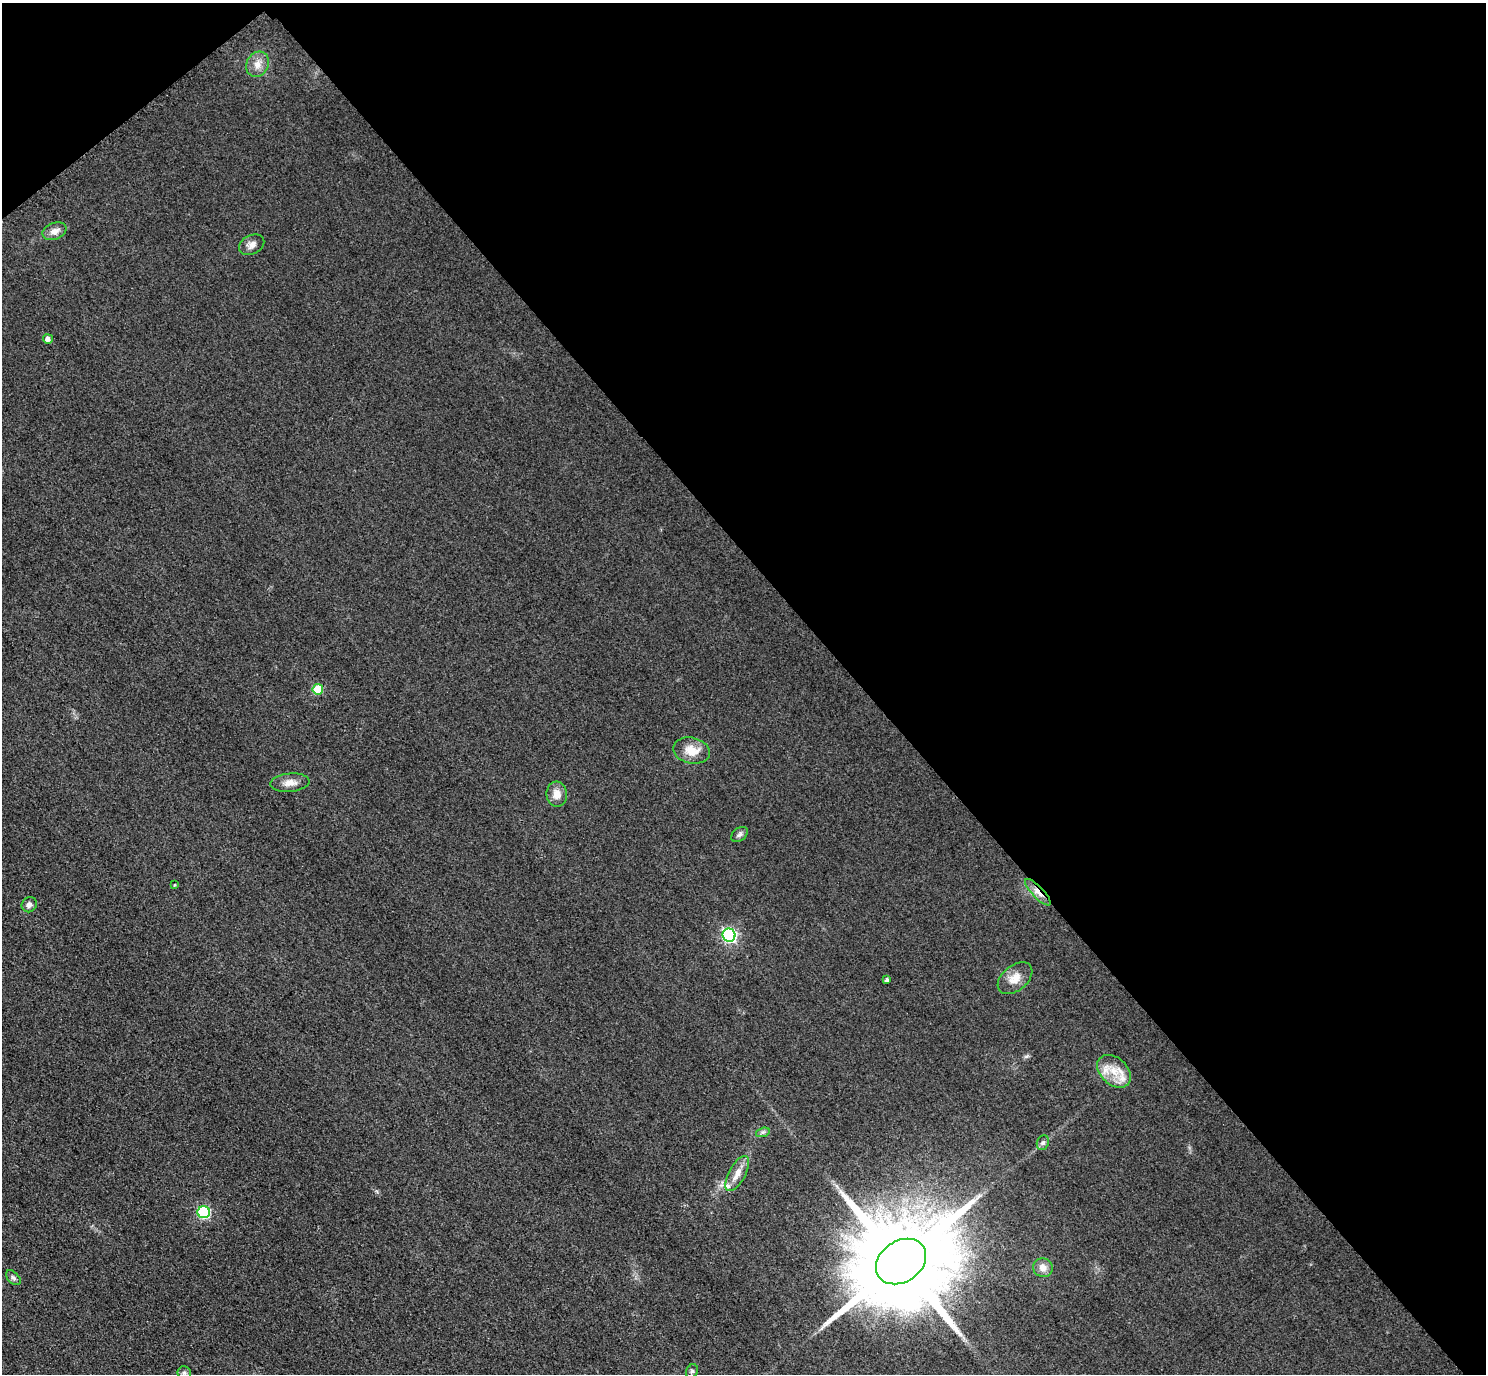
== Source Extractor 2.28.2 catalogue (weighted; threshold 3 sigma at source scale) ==
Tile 3 of 4 x 4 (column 3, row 1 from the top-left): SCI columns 2999-4482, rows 4440-5811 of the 5997 x 5994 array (HDU 1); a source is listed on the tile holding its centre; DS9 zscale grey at full resolution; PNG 1488 x 1376 px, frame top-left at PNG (2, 3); each listed source drawn as its Kron ellipse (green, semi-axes under 4 px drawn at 4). Shown black and unused: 43% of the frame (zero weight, under 3 of 4 exposures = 3% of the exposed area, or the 3 px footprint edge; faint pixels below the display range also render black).
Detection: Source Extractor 2.28.2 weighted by HDU 2 'WHT'; one run over the whole footprint, this tile lists its part. Background 0.0464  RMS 0.017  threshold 0.0787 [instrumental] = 3 sigma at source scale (4.5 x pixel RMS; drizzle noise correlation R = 1.50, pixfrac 1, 0.05/0.05 arcsec/px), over >= 5 px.
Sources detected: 27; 2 inside a brighter listed object's ellipse — not listed separately; the other 25 listed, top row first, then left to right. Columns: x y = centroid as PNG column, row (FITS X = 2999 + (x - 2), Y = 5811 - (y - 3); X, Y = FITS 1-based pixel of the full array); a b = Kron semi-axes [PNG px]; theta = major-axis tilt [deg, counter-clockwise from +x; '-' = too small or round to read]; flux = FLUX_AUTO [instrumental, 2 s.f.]
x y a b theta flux
257 64 13 11 63 16
54 231 12 8 21 12
252 245 13 9 26 11
48 339 5 5 - 7.6
318 689 5 5 - 69
692 751 18 13 -13 28
290 783 20 9 4 16
557 794 12 10 -85 17
739 834 9 6 39 5.2
174 885 4 3 - 1.7
1038 892 17 5 -46 14
29 905 8 7 - 7.2
729 935 6 6 - 350
1015 978 20 12 39 22
887 980 4 3 - 4.7
1114 1071 19 13 -43 33
763 1132 7 4 17 3.8
1043 1143 8 6 68 4.4
737 1174 19 8 62 18
204 1212 6 6 - 180
901 1261 27 20 34 51000
1043 1268 10 9 - 13
13 1278 9 5 -45 4.4
692 1371 7 5 62 4
184 1373 6 6 - 4.3
Overlapping masked pixels (flux is a lower limit): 1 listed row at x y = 1038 892